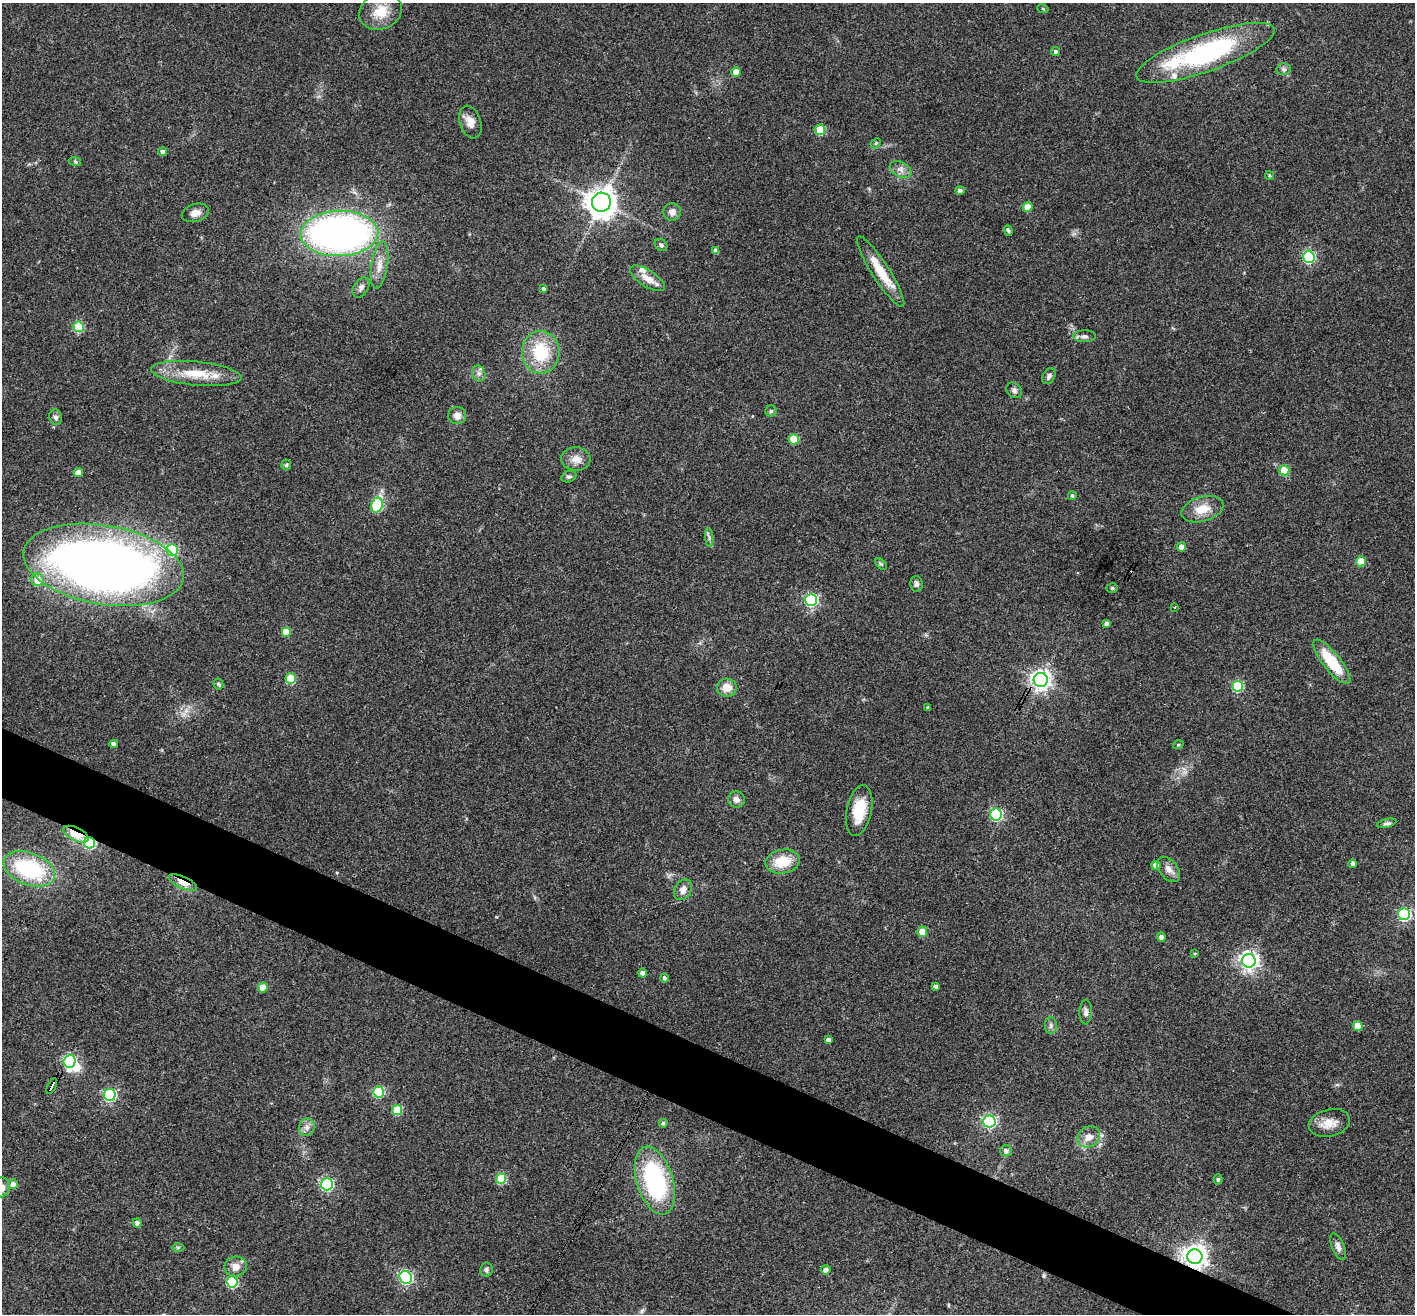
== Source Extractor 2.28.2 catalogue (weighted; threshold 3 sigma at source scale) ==
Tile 6 of 4 x 4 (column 2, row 2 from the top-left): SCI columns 1418-2830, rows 2903-4214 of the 5657 x 5669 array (HDU 1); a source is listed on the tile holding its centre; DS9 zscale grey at full resolution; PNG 1417 x 1316 px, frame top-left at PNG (2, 3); each listed source drawn as its Kron ellipse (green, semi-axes under 4 px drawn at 4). Shown black and unused: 5% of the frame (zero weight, under 3 of 4 exposures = <1% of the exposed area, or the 3 px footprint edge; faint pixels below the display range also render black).
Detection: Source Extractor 2.28.2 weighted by HDU 2 'WHT'; one run over the whole footprint, this tile lists its part. Background 0.0339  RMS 0.0047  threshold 0.0211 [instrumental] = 3 sigma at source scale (4.5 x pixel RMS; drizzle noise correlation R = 1.50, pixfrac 1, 0.05/0.05 arcsec/px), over >= 5 px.
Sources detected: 124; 1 inside a brighter object's white glare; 1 cosmic-ray / hot-pixel residue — neither listed nor drawn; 1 inside a brighter listed object's ellipse — not listed separately; the other 121 listed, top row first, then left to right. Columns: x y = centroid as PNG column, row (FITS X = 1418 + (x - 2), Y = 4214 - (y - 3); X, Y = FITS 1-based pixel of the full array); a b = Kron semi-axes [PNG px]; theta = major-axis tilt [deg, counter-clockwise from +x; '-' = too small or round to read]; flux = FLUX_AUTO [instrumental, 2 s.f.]
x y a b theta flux
1043 9 5 3 - 0.48
381 11 22 17 23 10
1055 52 4 4 - 0.9
1205 53 73 18 19 78
1283 69 7 6 - 1.2
736 72 5 4 - 5.2
470 122 17 10 -70 4.1
820 130 5 5 - 19
876 143 6 4 46 0.65
162 151 4 4 - 1.1
75 161 6 3 -20 0.56
901 169 11 7 -29 2.5
1270 175 5 4 - 0.55
960 190 5 4 - 1.5
601 202 9 9 - 620
1028 207 5 5 - 7.9
672 212 9 8 - 2.6
195 213 14 9 17 3.2
1008 230 5 4 - 0.8
339 233 39 22 2 220
661 245 7 5 -38 1.1
716 251 4 4 - 2.5
1309 257 6 6 - 59
379 265 24 8 81 5.4
881 272 41 8 -57 12
647 278 20 8 -32 5.4
361 287 11 7 57 2
543 288 4 4 - 0.94
78 327 5 5 - 26
1085 336 11 6 -1 1.6
541 352 21 19 90 22
196 373 45 12 -6 15
479 373 8 6 -70 1.7
1049 376 8 6 60 1.4
1014 390 9 6 -45 1.5
771 411 5 5 - 0.77
457 415 9 8 - 3.1
56 417 7 6 - 1.5
794 439 5 5 - 15
576 459 15 11 -5 4.4
286 465 5 5 - 0.68
1284 470 5 5 - 16
78 473 4 4 - 5.6
569 476 8 5 23 1.1
1072 496 4 4 - 0.85
377 505 7 5 70 28
1202 509 21 12 16 8.2
709 538 9 4 -85 1.1
1182 547 4 4 - 3.9
172 550 5 5 - 29
1361 561 5 5 - 12
881 564 7 4 -43 0.76
104 565 81 39 -10 460
37 580 6 6 - 6.9
917 584 8 6 -86 1.4
1112 588 6 5 - 0.71
811 600 6 6 - 64
1175 607 3 2 - 0.32
1106 623 4 3 - 1.3
286 632 5 5 - 11
1332 662 27 8 -51 19
291 678 5 5 - 21
1041 680 7 7 - 260
218 684 5 5 - 0.75
1238 686 5 5 - 35
727 688 10 9 - 6.2
928 708 3 3 - 0.76
114 744 4 4 - 1.9
1178 745 5 3 - 0.48
736 799 8 8 - 2.6
859 811 26 12 78 14
996 814 6 6 - 58
1387 823 10 4 13 1.2
76 834 14 6 -26 14
89 843 6 5 - 39
783 862 17 12 10 12
1353 864 4 4 - 1.4
1156 865 4 4 - 3.6
29 869 27 16 -21 44
1169 869 14 9 -51 3.2
183 883 15 6 -24 7.9
683 890 11 8 55 3.1
1404 914 6 6 - 71
922 932 5 5 - 10
1161 937 4 4 - 2.2
1195 953 3 2 - 0.42
1249 961 7 6 - 220
643 973 4 4 - 3.3
664 978 4 4 - 1.1
936 987 4 4 - 1.6
263 988 5 5 - 9.3
1086 1012 12 6 88 1.7
1051 1025 8 6 -89 1.3
1358 1026 5 4 - 7.4
828 1040 4 4 - 2
70 1061 6 6 - 74
52 1086 8 2 62 2.1
378 1092 5 5 - 35
110 1095 6 6 - 71
397 1110 5 5 - 18
989 1121 6 6 - 88
663 1123 4 4 - 0.84
1329 1123 21 13 14 6
307 1127 9 8 - 2.2
1089 1137 12 10 35 4.2
1006 1151 6 6 - 1.5
501 1179 5 5 - 25
1218 1179 5 4 - 0.85
655 1181 35 18 -73 59
13 1184 5 5 - 2.1
327 1184 6 6 - 77
2 1187 10 8 81 3.4
137 1223 4 4 - 1.5
1338 1246 14 6 -67 2.1
178 1247 6 4 0 0.61
1195 1256 7 7 - 420
236 1266 11 10 - 4.1
486 1270 7 6 - 1.2
826 1270 5 4 - 2.3
406 1277 7 6 - 77
232 1282 5 5 - 41
Overlapping masked pixels (flux is a lower limit): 6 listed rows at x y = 1041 680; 76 834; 89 843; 183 883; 52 1086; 1195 1256
Isophote crosses this tile's border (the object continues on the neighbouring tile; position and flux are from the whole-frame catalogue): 2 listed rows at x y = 104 565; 2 1187